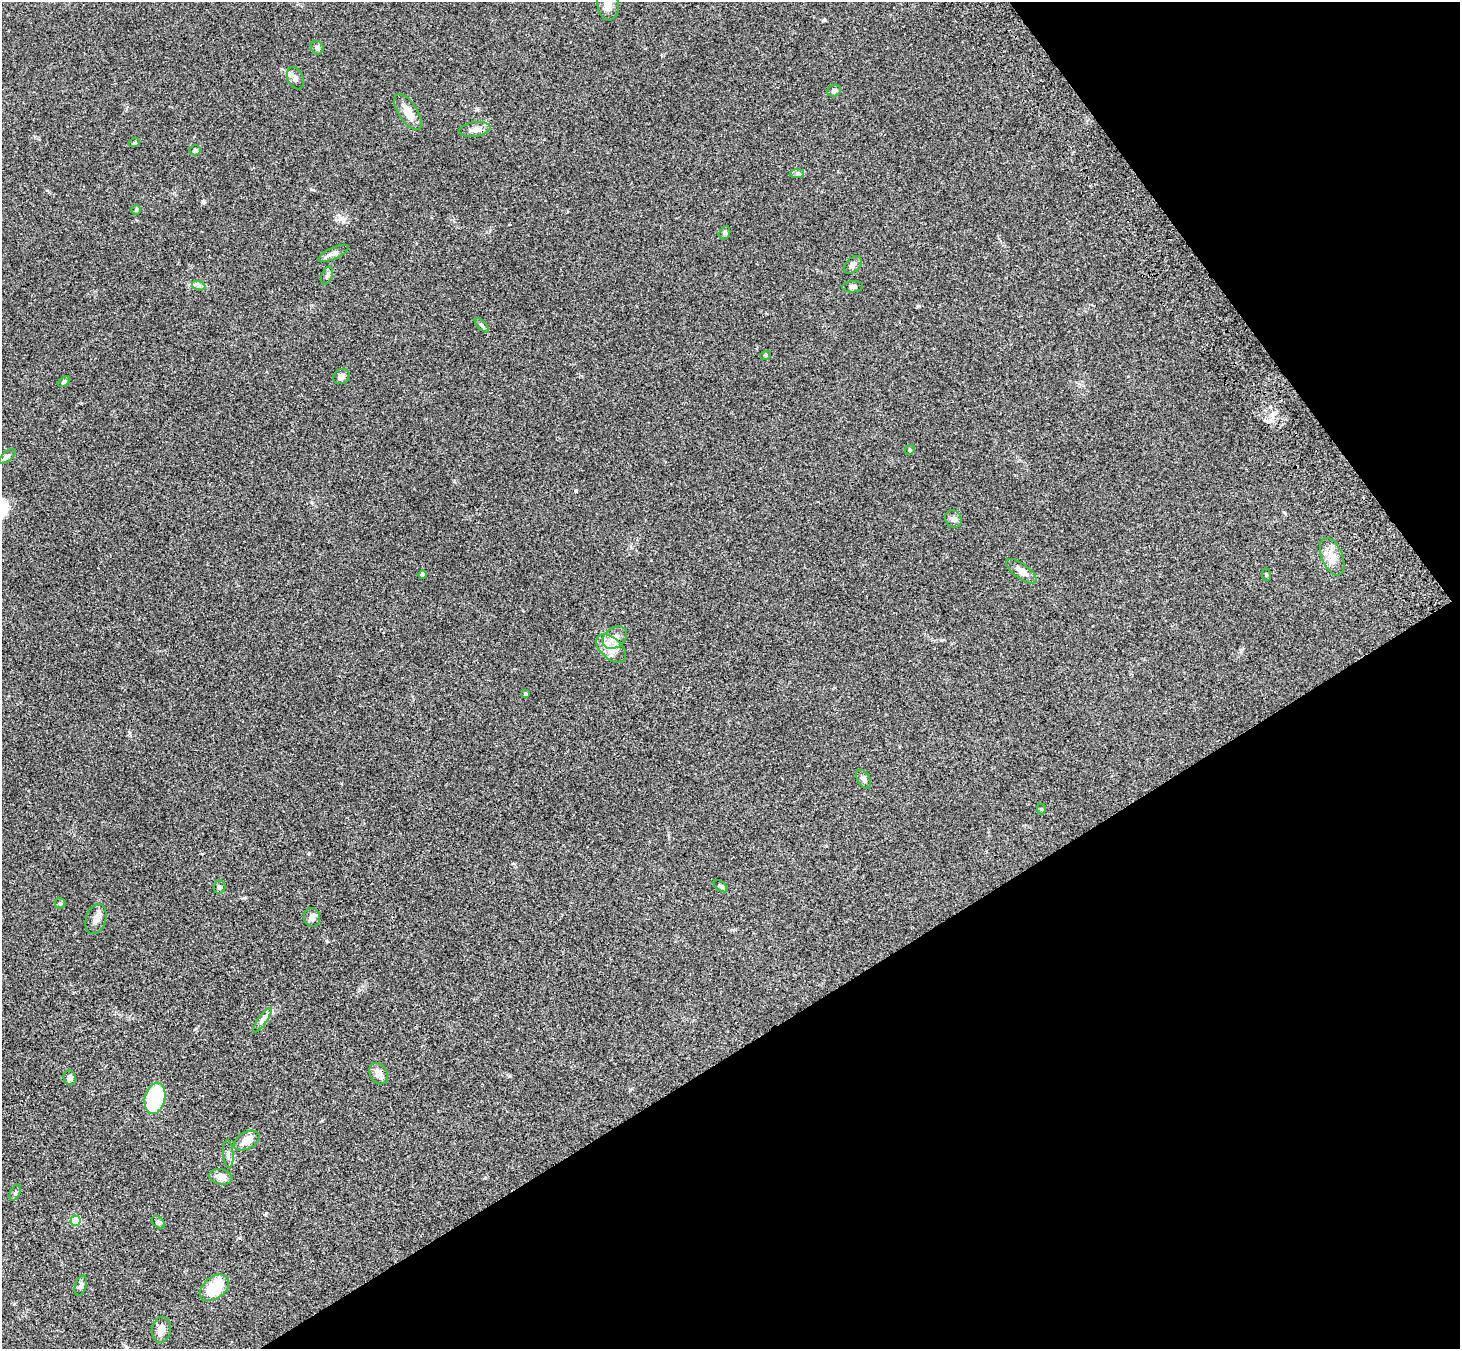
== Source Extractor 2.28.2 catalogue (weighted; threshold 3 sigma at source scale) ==
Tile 12 of 4 x 4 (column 4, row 3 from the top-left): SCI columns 4483-5940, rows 1719-3065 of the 6043 x 5998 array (HDU 1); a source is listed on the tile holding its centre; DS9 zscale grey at full resolution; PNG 1462 x 1351 px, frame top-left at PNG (2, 2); each listed source drawn as its Kron ellipse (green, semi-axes under 4 px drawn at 4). Shown black and unused: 30% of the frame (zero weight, under 3 of 4 exposures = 6% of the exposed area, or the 3 px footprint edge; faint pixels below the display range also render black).
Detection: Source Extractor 2.28.2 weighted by HDU 2 'WHT'; one run over the whole footprint, this tile lists its part. Background 0.0413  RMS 0.005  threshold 0.0225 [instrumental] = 3 sigma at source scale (4.5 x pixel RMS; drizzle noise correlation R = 1.50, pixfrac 1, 0.05/0.05 arcsec/px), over >= 5 px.
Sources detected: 50; all 50 listed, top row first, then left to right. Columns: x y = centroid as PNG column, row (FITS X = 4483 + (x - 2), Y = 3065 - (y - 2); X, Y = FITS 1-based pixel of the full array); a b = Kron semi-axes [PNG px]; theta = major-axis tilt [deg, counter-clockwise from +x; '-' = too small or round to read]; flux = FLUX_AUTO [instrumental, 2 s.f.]
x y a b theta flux
608 4 17 10 -81 4.2
317 48 7 6 - 1.1
295 78 12 7 -66 2
834 91 7 5 26 1.1
408 112 21 9 -56 5.2
475 129 16 7 9 2.9
134 143 6 3 18 0.45
195 150 6 5 - 1.1
797 173 7 4 2 0.86
136 210 5 5 - 0.53
725 233 7 5 68 0.83
333 253 16 5 24 2
853 265 10 7 45 1.7
327 276 9 5 70 1.2
199 286 7 4 -18 1.1
853 287 10 5 2 1.3
482 325 9 3 -45 0.84
766 355 5 3 - 0.46
341 376 8 7 - 2.3
64 382 7 4 32 0.73
910 450 5 4 - 0.63
7 456 10 5 41 1.1
953 519 9 8 - 1.7
1332 557 20 10 -67 5.4
1021 571 18 7 -36 3.8
423 575 4 4 - 2.3
1266 575 6 3 -82 0.54
615 638 13 10 39 4.4
611 648 18 10 -44 5.5
526 694 4 3 - 0.64
864 779 10 6 -60 1.9
1041 809 5 3 - 0.41
721 886 8 4 -38 0.83
220 887 6 6 - 1.4
60 903 5 5 - 0.66
312 917 9 8 - 2.2
96 919 15 10 71 3.1
262 1020 14 4 56 1.8
379 1074 11 8 -59 3.2
70 1078 7 6 - 1.7
155 1098 16 10 76 33
247 1141 14 8 29 5.4
228 1154 13 5 -85 1.8
221 1177 12 7 -13 3.7
15 1193 9 4 65 0.92
76 1221 5 5 - 20
159 1222 7 5 -41 0.87
81 1286 10 5 73 1.5
214 1288 17 10 39 17
161 1330 13 9 82 3.5
Overlapping masked pixels (flux is a lower limit): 1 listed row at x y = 379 1074
Isophote crosses this tile's border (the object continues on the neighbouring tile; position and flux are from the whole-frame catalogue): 1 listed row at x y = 608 4
Unlisted compact peaks at least as high as the median listed source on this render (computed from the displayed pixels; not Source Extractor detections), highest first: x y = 203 201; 266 1213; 576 491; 824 20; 309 853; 485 1178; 918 306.